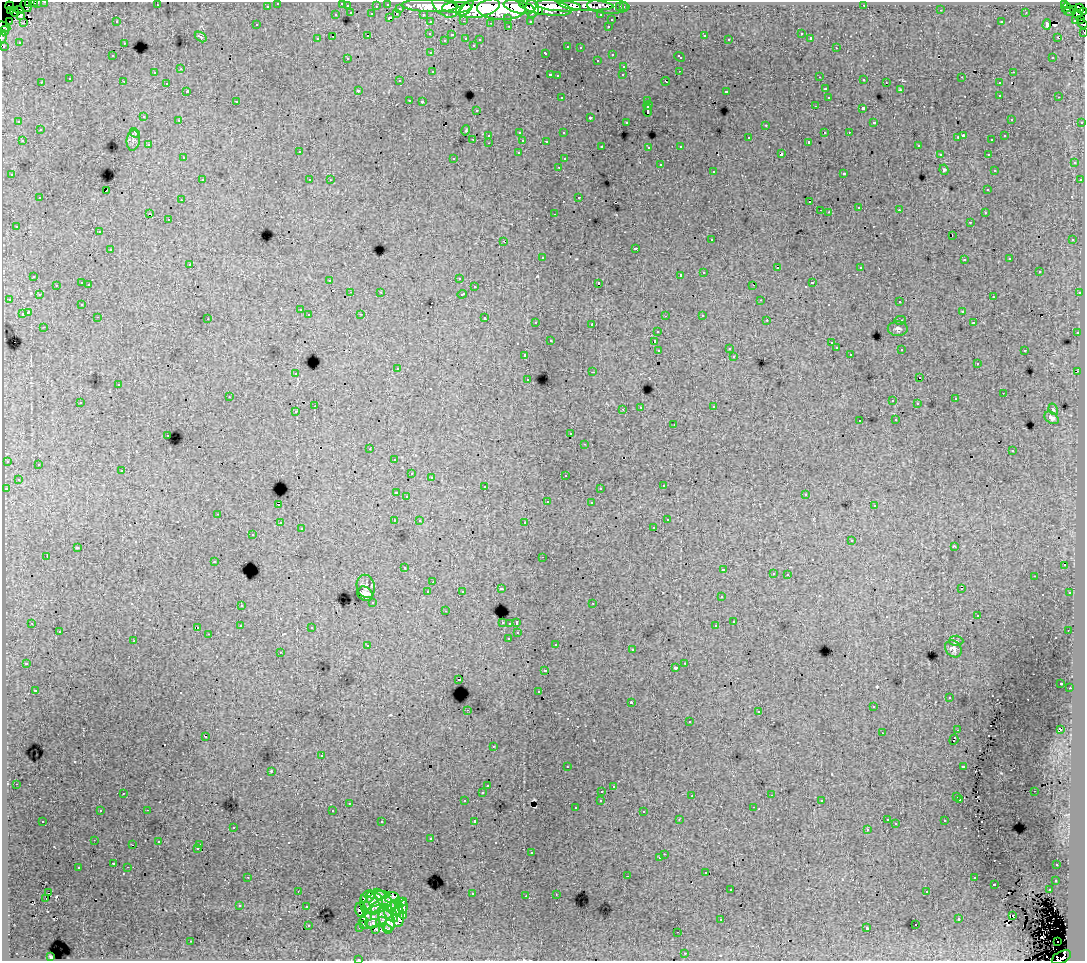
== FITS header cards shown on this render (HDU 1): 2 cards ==
NAXIS1  =                 1083
NAXIS2  =                  959

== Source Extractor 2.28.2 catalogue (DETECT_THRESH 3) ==
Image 1083 x 959 px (HDU 1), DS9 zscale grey, 1 PNG px = 1 image px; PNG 1087 x 963 px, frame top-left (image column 1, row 959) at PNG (2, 2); each listed source drawn as its Kron ellipse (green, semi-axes under 4 px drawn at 4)
Background 292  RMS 1.6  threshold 4.92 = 3 sigma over >= 5 px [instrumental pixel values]
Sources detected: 561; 4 with non-positive FLUX_AUTO (blend fragments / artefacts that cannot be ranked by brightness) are neither listed nor drawn; of the other 557, the 500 brightest by FLUX_AUTO listed and drawn (57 fainter detections omitted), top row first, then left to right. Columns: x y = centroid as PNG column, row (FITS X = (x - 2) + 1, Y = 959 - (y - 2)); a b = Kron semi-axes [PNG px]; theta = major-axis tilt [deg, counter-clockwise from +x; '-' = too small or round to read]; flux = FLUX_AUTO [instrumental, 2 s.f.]
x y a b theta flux
29 2 2 2 - 3.3e+03
45 2 3 2 - 5.5e+03
34 3 4 2 - 6.4e+03
37 3 3 3 - 2.1e+03
278 3 3 3 - 4.7e+03
342 3 3 3 - 2.0e+03
388 4 3 3 - 1.0e+04
1065 4 3 3 - 6.6e+03
157 5 3 2 - 1.7e+02
586 5 27 5 -2 1.4e+05
864 5 3 2 - 9.2e+01
9 6 4 2 - 5.0e+03
26 6 6 5 - 6.7e+03
267 6 3 3 - 3.1e+03
347 6 3 3 - 1.6e+03
376 6 3 2 - 2.7e+03
430 6 28 6 -2 5.1e+05
445 6 14 9 -42 3.8e+05
558 6 23 5 -4 3.6e+05
608 6 21 7 -3 6.2e+04
457 7 15 5 2 4.6e+05
519 7 15 6 -12 5.2e+05
545 7 27 8 -9 5.5e+05
620 7 3 3 - 2.6e+03
623 7 3 3 - 3.6e+03
400 8 3 3 - 2.4e+03
466 8 10 4 49 2.1e+05
479 8 21 9 12 9.5e+05
1066 8 5 4 - 8.1e+03
1080 8 4 3 - 6.9e+04
501 9 24 11 -2 1.5e+06
532 9 9 7 -89 3.7e+05
10 10 2 2 - 9.6e+02
19 10 4 4 - 1.2e+04
941 10 3 2 - 2.6e+02
1073 10 2 2 - 7.4e+02
538 11 4 3 - 1.4e+05
15 12 4 3 - 2.4e+04
1070 12 6 2 -8 3.8e+03
1084 12 3 2 - 6.0e+03
351 13 3 3 - 1.7e+03
1026 13 3 2 - 8.9e+01
372 14 3 3 - 2.2e+03
397 14 3 2 - 3.4e+02
423 14 3 2 - 4.8e+03
1077 14 5 3 - 8.4e+03
20 15 4 3 - 3.7e+03
336 15 3 3 - 9.8e+02
601 15 3 3 - 2.6e+03
389 18 4 3 - 1.4e+03
508 18 3 3 - 1.8e+03
611 20 3 3 - 1.0e+03
1076 20 3 3 - 9.0e+03
1080 20 2 2 - 2.0e+03
10 21 3 2 - 1.4e+03
464 21 3 2 - 8.0e+02
530 21 3 3 - 2.7e+03
117 22 2 2 - 9.0e+01
431 22 3 3 - 4.7e+03
1001 22 3 3 - 2.2e+02
23 23 3 3 - 4.6e+02
491 23 3 2 - 2.1e+02
1082 24 5 3 - 3.6e+03
257 25 3 3 - 3.0e+02
1047 25 5 4 - 1.1e+03
4 26 7 3 -27 4.0e+02
509 26 3 2 - 5.8e+02
608 26 3 2 - 6.5e+02
4 31 5 3 - 3.6e+03
1084 32 3 2 - 1.5e+03
430 33 3 3 - 3.3e+02
801 34 3 2 - 1.0e+02
368 35 3 2 - 9.1e+01
452 35 3 3 - 4.1e+02
704 35 3 3 - 8.5e+02
332 36 3 2 - 6.9e+02
2 37 6 2 78 3.7e+03
201 37 6 4 -36 1.9e+02
1057 37 2 2 - 3.7e+02
466 38 3 3 - 9.2e+02
811 38 3 3 - 1.8e+04
317 39 3 3 - 4.1e+02
480 39 3 3 - 3.0e+02
729 39 3 2 - 1.9e+02
445 40 3 3 - 1.6e+02
19 42 3 3 - 1.9e+02
124 43 3 2 - 8.8e+01
473 45 3 3 - 3.6e+02
4 46 3 3 - 2.1e+03
568 47 3 3 - 8.4e+02
580 48 3 2 - 3.2e+02
836 48 3 2 - 4.3e+02
431 53 3 3 - 4.2e+02
546 53 3 3 - 8.5e+02
612 54 3 3 - 6.6e+02
112 56 3 3 - 3.1e+02
680 57 6 3 -42 6.0e+02
1053 57 3 3 - 2.4e+02
347 58 3 2 - 1.4e+02
597 60 3 2 - 3.8e+02
624 66 3 3 - 5.2e+02
181 69 3 3 - 1.4e+02
433 71 3 3 - 5.4e+02
679 71 2 2 - 1.2e+02
1013 72 3 2 - 6.1e+02
154 73 3 3 - 3.8e+02
550 75 3 2 - 1.0e+03
623 75 3 3 - 3.1e+02
557 76 3 3 - 2.4e+02
820 77 2 2 - 2.0e+02
962 77 3 2 - 1.2e+02
70 79 3 3 - 3.2e+02
864 80 3 3 - 3.8e+02
123 81 3 2 - 1.1e+02
400 81 3 2 - 2.1e+02
666 81 4 3 - 1.0e+03
41 82 3 2 - 1.0e+02
886 82 2 2 - 1.2e+02
167 83 3 3 - 4.3e+02
999 83 3 3 - 5.8e+02
825 89 3 3 - 1.0e+03
358 90 3 3 - 3.8e+02
900 90 4 3 - 1.1e+02
187 91 3 3 - 1.6e+03
727 91 3 3 - 8.9e+02
1000 95 3 3 - 6.1e+02
828 97 3 3 - 5.0e+02
1059 97 3 2 - 5.1e+02
562 98 3 3 - 5.2e+02
409 100 3 2 - 4.0e+02
236 101 3 2 - 1.8e+02
422 101 3 3 - 1.9e+02
648 101 3 2 - 3.6e+02
648 105 5 4 - 1.8e+03
815 106 3 2 - 2.5e+02
863 109 3 3 - 2.2e+03
476 110 3 3 - 3.8e+02
648 111 6 3 87 2.5e+03
144 117 3 3 - 5.9e+02
590 117 3 3 - 2.2e+03
1011 119 3 3 - 2.7e+02
179 120 3 2 - 4.8e+02
19 122 3 3 - 3.3e+02
626 122 3 3 - 4.1e+02
874 122 3 3 - 3.3e+02
1082 122 3 3 - 1.7e+03
766 125 3 2 - 1.2e+02
40 130 3 3 - 7.5e+02
466 130 5 3 - 9.0e+01
825 132 3 3 - 8.2e+02
849 132 3 2 - 3.1e+02
135 133 5 4 - 1.4e+02
520 133 3 2 - 1.0e+02
563 133 3 3 - 3.8e+02
489 135 3 3 - 8.1e+02
963 136 4 2 - 1.2e+03
1005 136 3 3 - 3.7e+02
958 137 3 2 - 9.9e+01
749 138 3 3 - 9.0e+02
473 139 3 2 - 5.4e+02
133 140 10 6 83 3.9e+02
523 140 3 3 - 1.4e+03
992 140 3 3 - 3.0e+02
22 141 3 2 - 6.2e+02
546 141 3 3 - 3.5e+02
809 142 3 3 - 2.9e+02
489 143 3 2 - 5.3e+02
149 145 3 3 - 2.7e+02
918 145 3 3 - 3.8e+02
602 146 3 3 - 3.2e+02
681 146 3 3 - 6.6e+02
649 147 3 3 - 4.1e+02
299 152 3 3 - 7.4e+02
519 153 3 3 - 5.2e+02
781 154 4 3 - 2.3e+03
940 154 3 3 - 3.8e+02
988 154 3 2 - 4.1e+02
183 158 3 3 - 5.1e+02
454 158 3 3 - 3.7e+02
564 159 3 3 - 4.0e+02
1074 163 3 3 - 6.3e+02
660 165 3 3 - 1.1e+03
559 167 3 2 - 3.7e+02
944 170 5 4 - 1.9e+02
994 170 3 3 - 2.7e+02
713 171 3 3 - 5.9e+02
844 173 3 3 - 1.0e+03
12 175 3 3 - 5.2e+02
202 180 3 2 - 5.4e+02
310 180 3 3 - 4.5e+02
330 180 3 2 - 1.5e+02
1080 180 3 3 - 5.5e+02
988 190 3 3 - 4.3e+02
106 191 4 2 - 1.1e+03
579 197 3 2 - 1.1e+03
40 198 3 3 - 6.6e+02
181 200 3 2 - 3.6e+02
810 202 3 2 - 4.4e+02
859 207 3 2 - 4.4e+02
820 210 3 2 - 1.4e+02
899 210 3 2 - 3.1e+02
829 212 4 3 - 9.9e+01
985 213 3 3 - 3.3e+02
150 214 3 2 - 1.1e+03
554 214 3 2 - 4.2e+02
168 219 3 2 - 4.0e+02
970 222 3 2 - 3.0e+02
16 226 3 3 - 3.3e+02
99 232 3 2 - 3.9e+02
952 235 3 2 - 5.6e+02
712 239 3 2 - 3.7e+02
1073 239 3 2 - 8.9e+01
504 241 3 2 - 6.8e+02
636 248 3 3 - 1.0e+03
110 250 3 3 - 1.5e+03
542 257 3 3 - 8.7e+02
1010 259 3 3 - 2.4e+02
964 260 3 3 - 4.4e+02
190 264 3 3 - 9.6e+01
861 267 3 3 - 3.7e+02
777 268 3 2 - 3.3e+02
1039 271 3 3 - 1.3e+03
704 272 3 3 - 8.1e+02
680 275 3 2 - 6.6e+03
34 276 3 3 - 6.5e+02
459 278 3 3 - 3.8e+02
330 280 3 2 - 4.2e+02
82 283 3 3 - 1.7e+03
599 283 3 3 - 4.1e+03
812 283 3 3 - 1.2e+03
89 284 3 2 - 6.9e+02
56 285 3 2 - 3.9e+02
753 285 3 2 - 2.8e+02
474 287 3 3 - 4.5e+02
350 292 2 2 - 9.6e+01
381 292 3 3 - 1.3e+02
1079 293 3 2 - 1.2e+02
462 294 5 3 - 9.5e+02
39 295 3 3 - 4.0e+02
993 297 3 2 - 5.2e+02
9 299 3 2 - 5.1e+02
761 300 3 2 - 1.6e+02
900 302 3 3 - 5.0e+02
82 304 3 3 - 2.7e+02
300 310 3 3 - 4.5e+02
962 311 3 3 - 4.9e+02
28 312 4 3 - 2.9e+03
22 314 3 3 - 1.4e+03
361 314 3 2 - 1.8e+02
309 315 3 3 - 5.8e+02
702 315 3 3 - 5.8e+02
665 316 3 2 - 1.6e+02
98 317 3 2 - 4.4e+02
485 318 3 3 - 9.3e+02
208 319 3 2 - 1.7e+02
767 320 3 2 - 3.3e+02
900 320 6 3 9 1.2e+02
536 322 3 3 - 4.2e+02
973 323 3 3 - 3.1e+02
592 324 3 3 - 1.2e+03
44 327 3 2 - 4.8e+02
898 329 10 7 2 3.4e+02
658 331 3 3 - 3.8e+02
1077 333 3 2 - 7.8e+02
551 340 3 2 - 1.0e+02
654 342 3 3 - 1.1e+03
831 343 3 2 - 2.2e+02
836 348 3 3 - 5.4e+02
729 349 3 3 - 1.6e+02
901 349 3 2 - 1.5e+02
659 350 4 3 - 2.2e+03
1025 350 3 3 - 9.7e+02
850 354 3 2 - 2.7e+02
525 355 3 3 - 7.0e+02
734 356 3 3 - 2.9e+02
977 364 3 3 - 2.3e+02
398 368 2 2 - 9.0e+01
1078 371 2 2 - 6.8e+02
593 372 3 2 - 1.2e+03
296 374 3 3 - 4.4e+02
920 378 3 2 - 5.5e+02
528 379 3 3 - 3.5e+02
118 385 3 3 - 6.1e+02
1003 393 2 2 - 1.7e+02
229 397 3 2 - 1.2e+02
955 399 3 3 - 3.8e+02
893 401 3 2 - 1.7e+02
80 402 3 2 - 4.3e+02
917 404 3 3 - 2.4e+02
315 406 3 2 - 1.5e+03
714 406 3 3 - 5.2e+02
641 407 4 3 - 9.6e+01
623 409 3 3 - 1.0e+02
1053 409 6 4 -69 1.7e+02
296 412 3 3 - 3.0e+02
1051 418 8 5 -35 4.0e+02
896 420 3 2 - 9.1e+01
860 421 3 3 - 2.9e+02
674 424 3 2 - 1.6e+02
571 434 3 3 - 2.7e+02
168 435 3 2 - 3.7e+02
585 444 3 2 - 3.5e+02
370 449 3 2 - 2.7e+02
1012 451 3 3 - 4.2e+02
394 459 3 2 - 1.2e+02
7 461 3 3 - 4.9e+02
38 464 3 3 - 4.5e+02
122 471 3 3 - 4.8e+02
411 474 3 2 - 1.1e+02
565 475 3 3 - 4.1e+02
431 477 3 3 - 2.2e+02
18 479 3 3 - 4.0e+02
485 486 3 2 - 6.2e+02
663 486 3 3 - 3.7e+02
600 488 3 3 - 3.3e+02
6 489 3 2 - 3.8e+02
396 492 4 3 - 1.1e+02
806 494 3 3 - 2.7e+02
407 496 3 3 - 3.5e+02
547 502 3 3 - 1.4e+02
591 503 3 3 - 3.9e+02
279 504 3 2 - 8.9e+02
874 506 3 3 - 3.7e+02
218 514 3 2 - 8.2e+02
667 520 3 3 - 3.5e+02
394 521 3 2 - 1.4e+02
419 521 3 3 - 2.5e+02
525 522 3 3 - 4.1e+02
280 523 3 3 - 5.0e+02
654 527 3 3 - 3.2e+02
301 529 3 3 - 3.3e+02
253 535 3 2 - 2.0e+02
852 540 3 3 - 7.0e+02
955 546 3 2 - 9.4e+01
77 548 4 3 - 2.1e+03
47 556 3 2 - 1.3e+03
543 557 3 2 - 2.8e+02
214 562 3 2 - 1.1e+02
1064 565 2 2 - 1.3e+02
404 568 3 3 - 3.7e+02
724 570 3 3 - 2.0e+03
773 573 3 3 - 5.5e+02
788 574 3 2 - 3.7e+02
1034 576 2 2 - 1.0e+02
433 582 3 2 - 2.3e+02
366 586 12 9 -74 4.1e+02
501 589 3 3 - 5.3e+02
961 589 3 2 - 2.6e+02
462 591 3 3 - 4.1e+02
428 592 3 3 - 9.4e+02
1070 593 3 3 - 6.8e+02
365 594 8 6 -36 6.5e+02
721 597 3 3 - 4.8e+02
373 602 3 3 - 7.9e+02
593 603 3 2 - 4.2e+02
241 605 3 3 - 5.7e+02
445 611 3 2 - 2.9e+02
978 615 3 3 - 3.9e+02
734 621 3 3 - 2.2e+03
502 622 3 3 - 3.3e+02
32 623 3 2 - 8.9e+01
510 623 3 3 - 7.4e+02
517 623 3 3 - 2.7e+03
240 626 2 2 - 9.2e+01
716 626 3 3 - 1.7e+03
197 627 3 2 - 4.6e+02
312 627 3 3 - 5.7e+02
1068 630 3 2 - 9.5e+01
59 632 3 2 - 5.0e+02
518 633 3 3 - 4.0e+02
209 634 3 2 - 1.1e+02
508 638 3 2 - 3.5e+02
134 641 3 3 - 9.3e+02
956 641 7 5 -2 1.8e+02
556 644 3 3 - 5.3e+02
368 646 4 3 - 6.2e+02
953 649 9 7 -48 5.4e+02
632 650 3 2 - 5.3e+02
280 652 3 3 - 1.5e+02
26 663 3 3 - 4.0e+02
685 663 3 2 - 5.4e+02
675 668 3 3 - 5.4e+02
545 670 3 3 - 7.4e+02
459 679 3 3 - 2.4e+03
1061 683 3 2 - 1.4e+02
1070 688 2 2 - 5.1e+02
35 690 3 3 - 2.6e+02
539 692 3 3 - 3.8e+02
949 698 3 2 - 3.2e+02
631 702 3 3 - 1.2e+03
873 707 3 2 - 3.9e+02
467 710 3 2 - 6.5e+02
759 712 3 2 - 2.0e+02
689 722 3 3 - 7.8e+02
1060 729 4 3 - 2.8e+03
958 730 3 2 - 5.8e+02
882 733 3 2 - 1.7e+02
206 737 3 2 - 2.1e+02
954 740 5 3 - 3.2e+03
493 746 3 3 - 1.8e+02
321 756 3 3 - 1.2e+03
963 766 4 3 - 1.4e+03
567 767 3 2 - 3.1e+02
271 771 3 3 - 1.4e+02
16 784 3 2 - 3.2e+02
488 786 3 3 - 2.3e+03
613 786 3 3 - 4.4e+02
602 791 3 2 - 5.6e+02
1034 791 3 2 - 3.8e+02
123 793 3 2 - 2.6e+02
482 793 3 3 - 4.8e+02
771 795 3 2 - 8.9e+01
692 796 3 2 - 2.5e+02
957 797 3 3 - 3.3e+02
960 799 3 3 - 4.4e+02
601 800 3 3 - 6.5e+02
465 801 3 3 - 4.6e+02
822 801 3 3 - 3.3e+02
349 803 3 2 - 6.6e+02
754 807 3 2 - 5.0e+02
575 808 3 3 - 3.1e+02
147 810 3 2 - 7.3e+02
333 810 3 2 - 9.6e+01
100 811 3 3 - 2.7e+02
644 811 3 3 - 3.5e+02
679 819 3 2 - 8.8e+01
887 820 3 2 - 2.5e+02
43 821 3 2 - 3.5e+02
475 821 3 3 - 1.8e+03
945 821 3 3 - 7.2e+02
382 822 3 3 - 2.0e+03
896 824 3 3 - 1.6e+02
233 827 3 3 - 4.9e+02
867 829 3 3 - 2.8e+02
431 839 3 3 - 4.1e+02
94 840 2 2 - 1.2e+02
159 842 3 3 - 4.2e+02
133 845 3 2 - 9.0e+01
200 845 3 3 - 8.2e+03
198 848 3 3 - 2.7e+02
531 853 3 2 - 1.3e+02
664 854 2 2 - 4.3e+02
660 858 3 3 - 4.8e+02
114 863 3 3 - 6.1e+02
1057 865 3 3 - 4.5e+02
128 867 3 2 - 2.2e+02
78 868 3 3 - 1.0e+03
706 872 3 3 - 7.2e+02
627 876 3 2 - 2.6e+02
248 877 3 2 - 4.9e+02
974 878 3 3 - 7.2e+02
1056 880 3 3 - 5.2e+02
994 884 3 3 - 1.5e+03
731 890 3 2 - 3.2e+02
1049 890 3 2 - 6.4e+02
298 891 3 2 - 1.4e+02
927 892 3 3 - 5.1e+02
48 893 3 2 - 4.5e+02
472 894 3 3 - 1.0e+03
556 894 3 2 - 9.4e+01
378 895 12 4 0 4.4e+02
526 896 3 2 - 2.8e+02
368 897 7 5 37 7.1e+02
392 897 7 5 -3 2.4e+02
46 899 3 2 - 3.8e+02
402 902 5 4 - 6.1e+02
373 903 11 8 45 2.6e+03
387 903 18 6 -47 2.1e+03
396 904 6 4 52 9.0e+02
240 906 4 3 - 3.1e+02
380 906 13 6 31 1.9e+03
306 907 3 3 - 5.6e+02
403 907 7 4 82 8.8e+02
366 908 13 4 -74 1.2e+03
398 909 6 4 61 1.1e+03
361 910 7 6 - 2.8e+02
391 914 10 5 -50 1.3e+03
403 915 4 3 - 4.3e+02
1012 915 3 3 - 3.7e+04
376 917 18 10 27 1.1e+03
398 917 10 6 88 1.1e+03
387 919 12 7 -73 1.1e+03
721 919 3 3 - 1.7e+02
959 919 3 3 - 1.1e+03
381 921 6 3 20 5.0e+02
373 923 7 4 2 3.9e+02
308 925 3 3 - 7.0e+02
364 925 3 2 - 3.9e+02
916 925 3 2 - 3.8e+02
360 927 3 3 - 3.6e+02
867 928 3 2 - 2.4e+02
376 929 3 2 - 1.8e+02
387 929 5 3 - 2.5e+02
678 932 2 2 - 1.3e+02
191 941 3 2 - 9.5e+01
1057 941 2 2 - 6.2e+02
685 953 3 2 - 4.6e+02
51 957 4 3 - 1.3e+02
1061 957 10 5 27 4.4e+04
358 959 3 2 - 2.8e+02
At the frame edge (FLAGS 8, measured only in part): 14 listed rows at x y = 29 2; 45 2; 34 3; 37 3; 278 3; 342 3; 1084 12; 1082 24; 4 26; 1084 32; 2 37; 4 46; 1061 957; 358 959
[57 fainter detections neither listed nor drawn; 4 non-positive-flux detections neither listed nor drawn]